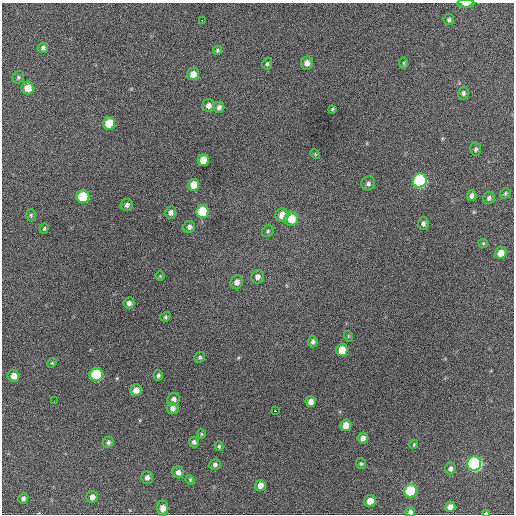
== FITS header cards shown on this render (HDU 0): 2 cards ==
NAXIS1  =                  512 / Axis length
NAXIS2  =                  512 / Axis length

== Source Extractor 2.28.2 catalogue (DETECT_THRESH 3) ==
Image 512 x 512 px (HDU 0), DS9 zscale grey, 1 PNG px = 1 image px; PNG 516 x 516 px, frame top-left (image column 1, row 512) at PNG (2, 3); each listed source drawn as its Kron ellipse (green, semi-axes under 4 px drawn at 4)
Background 418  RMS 20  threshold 59.4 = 3 sigma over >= 5 px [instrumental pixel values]
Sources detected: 80; all 80 listed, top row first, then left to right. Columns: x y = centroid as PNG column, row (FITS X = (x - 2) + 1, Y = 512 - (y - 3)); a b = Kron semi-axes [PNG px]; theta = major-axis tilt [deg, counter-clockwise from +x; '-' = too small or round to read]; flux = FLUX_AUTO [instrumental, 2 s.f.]
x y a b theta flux
466 4 8 3 -1 5100
449 20 5 5 - 2800
202 21 3 2 - 3200
43 48 5 5 - 3300
217 50 5 4 - 1700
307 63 6 6 - 7500
404 63 6 3 -89 1400
267 64 6 4 73 2300
193 74 6 6 - 11000
18 77 6 5 - 2300
28 88 6 6 - 15000
463 93 7 5 77 3400
208 106 6 6 - 6500
219 107 6 5 - 4600
332 109 3 2 - 1500
109 123 6 6 - 33000
476 149 6 5 - 2800
315 154 5 4 - 1300
203 160 6 5 - 17000
420 181 7 7 - 190000
368 183 7 6 - 4200
194 185 6 5 - 19000
505 193 5 4 - 1900
472 196 5 4 - 4000
83 197 6 6 - 58000
489 198 6 5 - 3600
127 205 6 6 - 4200
202 211 6 6 - 44000
171 213 6 5 - 5300
31 215 6 5 - 2200
282 215 7 6 - 14000
291 219 7 7 - 23000
423 223 6 5 - 3800
189 227 6 5 - 4000
44 229 5 4 - 1800
268 231 6 5 - 2400
483 243 5 4 - 1400
501 253 6 5 - 12000
160 276 5 4 - 1500
258 277 7 6 - 6200
237 282 7 6 - 6900
129 303 6 5 - 5200
165 317 5 4 - 1800
348 336 5 3 - 1200
313 342 5 5 - 4000
342 350 6 5 - 22000
200 357 5 5 - 2400
52 363 5 4 - 1500
96 374 6 6 - 76000
158 375 5 4 - 2500
13 376 6 6 - 10000
136 390 6 5 - 9800
173 399 7 6 - 6300
54 401 2 2 - 1700
311 402 5 5 - 9000
173 408 6 6 - 6000
275 411 3 2 - 4100
346 425 6 5 - 13000
201 434 5 4 - 1700
363 438 6 5 - 5800
108 442 6 5 - 3300
194 442 5 5 - 3100
414 444 4 3 - 1300
219 446 5 3 - 2000
361 464 5 5 - 2100
474 464 7 7 - 230000
215 465 6 5 - 3300
450 469 6 5 - 4200
178 472 6 6 - 5800
147 477 6 5 - 5500
190 480 5 4 - 1500
260 485 6 5 - 9700
410 491 6 6 - 75000
92 497 6 5 - 6600
23 498 5 5 - 3500
370 501 6 5 - 14000
450 507 5 5 - 7600
163 508 7 5 -88 7300
410 512 5 4 - 4200
486 513 4 3 - 2300
At the frame edge (FLAGS 8, measured only in part): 3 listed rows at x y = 466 4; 410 512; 486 513